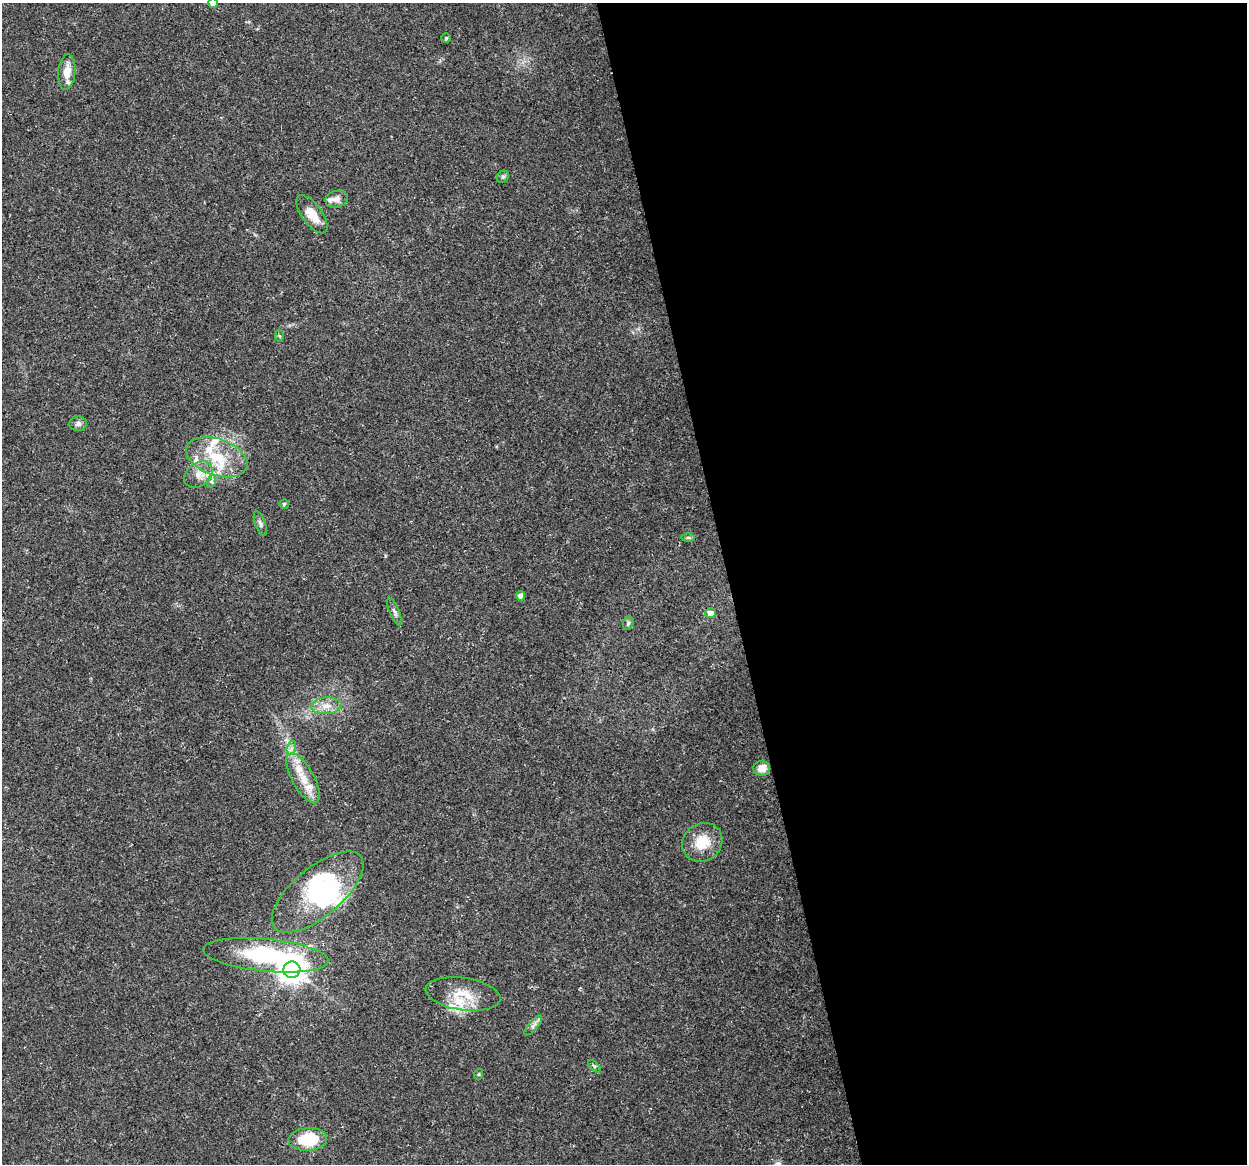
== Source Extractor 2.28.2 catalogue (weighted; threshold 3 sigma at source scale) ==
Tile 8 of 4 x 4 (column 4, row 2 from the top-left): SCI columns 3737-4981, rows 2359-3520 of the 4981 x 4766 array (HDU 1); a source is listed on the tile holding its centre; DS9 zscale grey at full resolution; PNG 1249 x 1166 px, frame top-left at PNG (2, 3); each listed source drawn as its Kron ellipse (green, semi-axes under 4 px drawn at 4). Shown black and unused: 42% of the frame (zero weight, under 3 of 5 exposures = <1% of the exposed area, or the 3 px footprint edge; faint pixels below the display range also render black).
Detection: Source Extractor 2.28.2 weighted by HDU 2 'WHT'; one run over the whole footprint, this tile lists its part. Background 0.025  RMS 0.0033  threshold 0.0147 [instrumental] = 3 sigma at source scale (4.5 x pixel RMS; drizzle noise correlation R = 1.50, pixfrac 1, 0.0396/0.0396 arcsec/px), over >= 5 px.
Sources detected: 43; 3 inside a brighter object's white glare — neither listed nor drawn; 9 inside a brighter listed object's ellipse — not listed separately; the other 31 listed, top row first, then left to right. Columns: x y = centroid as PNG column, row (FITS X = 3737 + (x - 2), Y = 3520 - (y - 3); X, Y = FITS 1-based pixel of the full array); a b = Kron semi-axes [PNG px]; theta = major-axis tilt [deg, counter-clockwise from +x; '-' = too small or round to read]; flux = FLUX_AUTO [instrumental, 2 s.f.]
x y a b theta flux
213 3 5 4 - 2
446 38 5 5 - 0.37
67 72 18 8 85 4.6
503 177 7 5 44 0.59
337 199 11 8 14 1.6
312 214 22 10 -54 5.5
280 336 6 4 -86 0.4
78 424 8 7 - 1.1
217 457 32 18 -19 13
198 475 15 11 41 3.6
212 481 7 4 71 0.64
284 504 5 4 - 0.49
260 524 13 5 -70 1.1
688 538 7 4 0 0.5
520 596 4 4 - 1.8
394 612 15 5 -67 1.1
710 613 5 5 - 2.8
628 623 7 5 70 0.63
326 706 15 8 4 3.1
291 748 7 4 72 0.88
762 768 8 7 - 3.7
303 778 28 11 -61 6
702 842 21 18 36 8.3
318 892 56 24 40 33
266 955 63 16 -6 37
292 970 8 8 - 400
463 994 38 16 -8 8.8
533 1026 12 4 50 1.3
594 1066 8 4 -45 0.53
479 1074 6 3 71 0.36
308 1139 19 11 4 14
Isophote crosses this tile's border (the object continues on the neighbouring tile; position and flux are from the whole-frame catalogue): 1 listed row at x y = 213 3